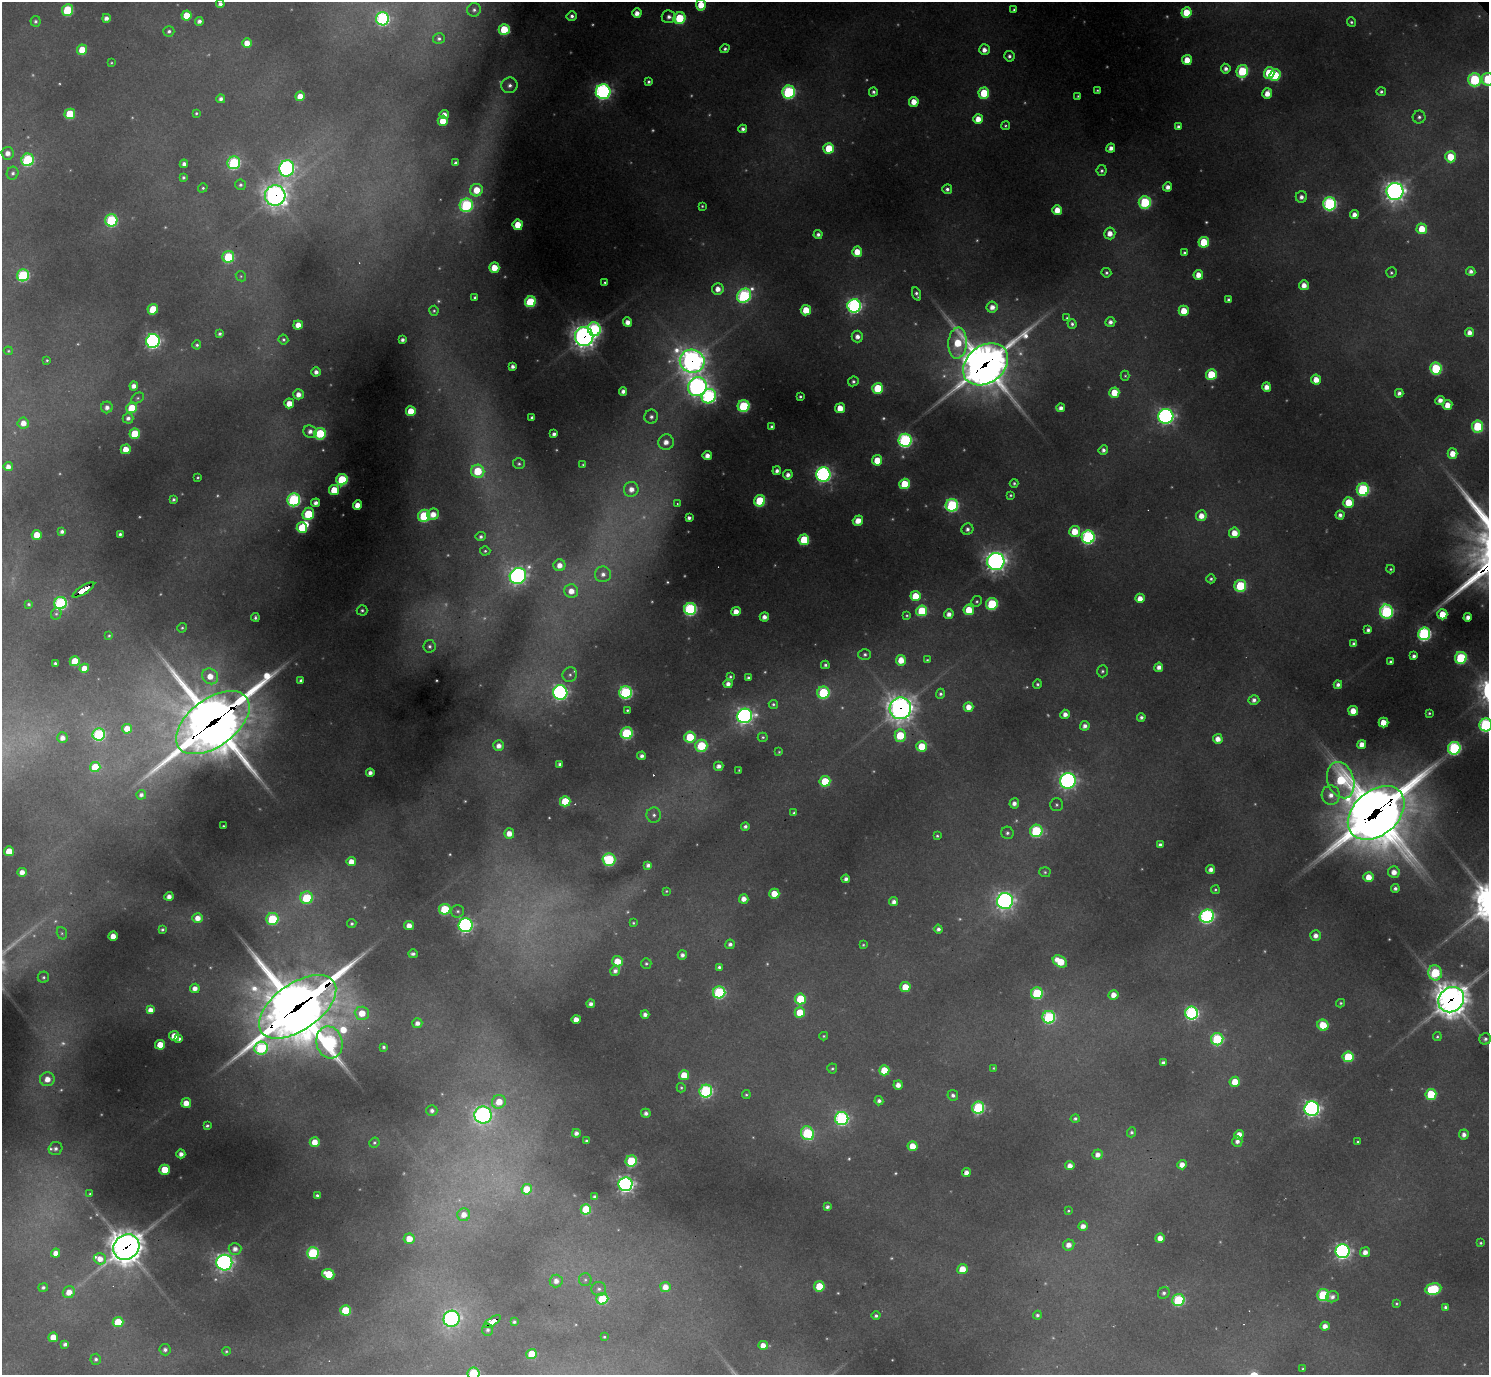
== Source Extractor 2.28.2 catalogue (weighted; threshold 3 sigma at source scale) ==
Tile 7 of 4 x 4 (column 3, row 2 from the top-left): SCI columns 2976-4462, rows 3044-4416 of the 5951 x 5947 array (HDU 1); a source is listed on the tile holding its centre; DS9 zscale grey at full resolution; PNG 1491 x 1377 px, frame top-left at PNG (2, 2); each listed source drawn as its Kron ellipse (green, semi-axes under 4 px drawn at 4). Shown black and unused: <1% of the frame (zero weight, under 2 of 3 exposures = <1% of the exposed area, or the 3 px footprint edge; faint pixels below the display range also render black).
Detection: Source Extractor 2.28.2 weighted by HDU 2 'WHT'; one run over the whole footprint, this tile lists its part. Background 0.385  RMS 0.013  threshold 0.0569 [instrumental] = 3 sigma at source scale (4.5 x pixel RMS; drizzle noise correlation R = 1.50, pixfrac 1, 0.05/0.05 arcsec/px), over >= 5 px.
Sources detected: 588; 69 too faint to see at this stretch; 1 inside a brighter object's white glare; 4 cosmic-ray / hot-pixel residue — neither listed nor drawn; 5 inside a brighter listed object's ellipse — not listed separately; of the other 509, all 500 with FLUX_AUTO >= 1.51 (the completeness limit of this list) listed and drawn (9 fainter detections not listed), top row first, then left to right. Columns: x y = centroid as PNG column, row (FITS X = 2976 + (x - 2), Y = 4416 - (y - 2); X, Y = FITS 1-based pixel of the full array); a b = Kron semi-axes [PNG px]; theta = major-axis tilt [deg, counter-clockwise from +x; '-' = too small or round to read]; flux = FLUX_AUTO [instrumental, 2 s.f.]
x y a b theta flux
220 4 4 4 - 6.4
701 5 5 5 - 38
68 10 6 5 - 110
474 10 7 6 - 4.7
1014 10 3 3 - 2.5
637 13 4 4 - 14
1186 13 5 5 - 51
186 15 5 5 - 35
572 16 5 5 - 5.2
669 17 7 6 - 8.1
106 18 4 4 - 7.9
679 18 6 6 - 94
383 19 6 6 - 310
35 21 5 5 - 3.8
199 21 4 4 - 7
1351 22 5 4 - 2.9
504 29 5 5 - 66
169 31 5 5 - 4.1
439 39 6 5 - 3.6
247 43 5 5 - 22
725 49 5 4 - 3.6
82 50 5 5 - 37
984 50 5 5 - 11
1009 56 5 5 - 4.8
1187 60 5 5 - 24
111 63 3 3 - 1.5
1226 69 5 5 - 7.1
1242 71 6 5 - 110
1269 73 6 5 - 70
1275 75 6 5 - 75
1488 79 6 6 - 100
1475 80 6 6 - 170
649 82 4 3 - 3.6
510 85 8 8 - 8.4
1097 90 3 3 - 1.9
603 92 7 7 - 430
789 92 6 6 - 240
873 92 4 4 - 4
1381 92 5 4 - 3.5
984 93 5 5 - 67
1267 94 5 5 - 18
300 96 5 4 - 23
1078 96 3 3 - 2.2
221 99 4 4 - 6.4
914 102 5 5 - 22
196 113 3 3 - 1.9
70 114 5 5 - 75
444 115 5 4 - 11
1419 117 6 6 - 4.6
978 119 5 5 - 20
443 121 5 5 - 30
1005 126 4 4 - 2.3
1178 127 4 3 - 4.3
743 129 4 4 - 6.1
829 148 5 5 - 48
1111 148 4 4 - 9.7
8 153 6 6 - 12
1451 157 5 5 - 46
28 160 6 6 - 190
234 163 6 6 - 180
456 163 4 3 - 4.2
184 164 4 4 - 6.3
287 168 8 7 - 470
1102 171 5 5 - 4
13 173 6 6 - 4.3
183 177 4 4 - 3
240 185 5 5 - 3.6
1168 187 4 4 - 9.5
203 188 5 4 - 2.3
947 189 5 5 - 5.2
477 190 6 6 - 38
1395 191 8 8 - 1000
275 195 10 10 - 1200
1301 197 5 5 - 7.4
1145 202 6 6 - 160
1330 204 6 6 - 300
466 205 7 6 - 210
702 206 4 3 - 2
1057 210 5 5 - 24
1354 215 4 4 - 12
111 220 6 6 - 180
518 225 5 5 - 36
1422 229 5 5 - 35
1110 233 6 5 - 16
818 234 4 4 - 5.9
1204 242 5 5 - 66
857 252 5 5 - 27
1184 253 3 3 - 2.6
228 257 6 6 - 100
494 268 5 5 - 32
1471 271 4 4 - 6.6
1106 273 5 4 - 3.3
1391 273 5 5 - 2.6
23 275 6 6 - 180
1198 275 5 5 - 18
241 276 5 5 - 2
605 283 3 3 - 2.4
1304 285 5 5 - 15
718 289 6 6 - 15
917 294 7 4 -70 4.8
744 296 8 6 45 270
475 297 4 3 - 3.1
1229 300 4 4 - 5.1
530 302 5 5 - 110
854 306 7 6 - 460
992 307 5 5 - 12
153 309 5 5 - 47
806 310 5 5 - 41
434 311 5 4 - 2.4
1184 311 5 5 - 32
1067 318 4 4 - 2
627 322 5 4 - 12
1110 322 5 4 - 7.4
1072 324 5 4 - 3.4
298 325 5 4 - 17
594 329 7 6 - 210
1470 332 4 4 - 12
220 334 3 3 - 3.5
584 337 9 9 - 1200
857 337 6 6 - 10
283 340 5 5 - 3
402 340 4 4 - 5.1
153 341 7 7 - 430
958 343 15 9 87 62
197 345 4 4 - 3.2
8 351 5 4 - 1.6
47 360 3 3 - 2
692 361 12 11 - 1300
986 364 24 18 37 5400
512 366 4 4 - 6.3
1436 369 6 6 - 130
316 372 4 4 - 7.4
1211 374 5 5 - 71
1125 376 5 4 - 2.1
1316 379 5 5 - 20
853 381 5 5 - 3.8
134 386 4 4 - 10
697 387 10 9 - 740
1267 387 5 4 - 14
878 388 5 5 - 71
623 391 4 4 - 7.3
1114 393 5 5 - 39
1399 393 4 4 - 6.4
298 394 5 5 - 13
709 396 7 6 - 310
800 396 3 3 - 2.6
138 398 7 5 27 2.7
1440 400 4 4 - 9.1
289 403 5 4 - 21
1448 405 5 4 - 21
744 406 6 6 - 160
107 407 6 5 - 8.2
132 408 5 5 - 57
840 408 5 5 - 26
1061 408 4 4 - 8.4
411 411 5 5 - 40
1166 416 7 7 - 530
532 417 4 3 - 4.1
651 417 7 6 - 6.5
128 418 5 5 - 6.1
23 423 5 5 - 16
1478 426 6 5 - 110
772 427 4 4 - 4.3
310 431 7 6 - 9.3
135 434 5 5 - 67
320 434 6 5 - 110
554 434 4 4 - 5.9
905 440 6 6 - 340
666 442 8 7 - 16
126 449 5 5 - 27
1103 450 5 4 - 6
1453 454 5 5 - 23
707 455 4 4 - 12
877 460 5 5 - 38
519 464 6 5 - 3.3
583 465 3 3 - 1.6
8 467 4 4 - 9.9
478 471 6 6 - 75
777 471 4 4 - 5.8
823 474 7 7 - 480
788 475 5 4 - 8.9
198 477 3 3 - 1.8
342 480 5 5 - 120
1014 483 4 4 - 2.7
905 484 5 5 - 64
631 489 7 7 - 14
334 490 5 5 - 47
1363 490 6 6 - 200
1010 495 4 4 - 2.2
173 499 4 3 - 3.1
294 500 6 6 - 270
760 501 6 5 - 100
1348 502 5 5 - 42
316 503 4 4 - 7.7
677 503 4 3 - 2.7
357 505 5 4 - 19
952 505 6 6 - 220
308 514 6 5 - 94
433 514 6 5 - 18
1340 515 4 4 - 7.1
424 516 6 6 - 130
1201 516 5 5 - 18
689 518 4 4 - 5.5
858 521 5 4 - 22
302 528 5 5 - 77
967 529 6 5 - 5.7
1075 531 5 5 - 35
62 532 4 4 - 5.3
1234 533 5 5 - 24
120 534 4 3 - 3.6
37 535 5 5 - 29
481 537 5 4 - 4.4
1088 537 6 6 - 320
804 540 5 5 - 80
485 551 5 4 - 2.3
996 561 9 8 - 910
559 565 6 6 - 15
1391 569 4 3 - 1.9
603 574 8 8 - 9.1
518 576 8 8 - 560
1211 579 4 4 - 3.1
1240 586 6 6 - 120
83 590 12 4 33 100
571 591 7 6 - 18
915 596 5 5 - 42
1140 598 4 4 - 16
977 601 5 5 - 2.7
60 603 6 6 - 260
29 604 3 3 - 2.3
992 604 6 5 - 140
690 609 6 6 - 260
362 610 5 5 - 3.3
969 610 5 5 - 41
736 611 4 4 - 17
922 611 5 5 - 86
1387 612 7 6 - 290
56 614 6 5 - 2.5
949 614 5 4 - 11
1442 614 5 5 - 39
907 615 4 4 - 2.1
255 617 4 3 - 3.1
764 617 4 4 - 10
1468 617 4 4 - 9.9
182 628 5 4 - 2.4
1368 630 4 4 - 4.9
1424 634 6 6 - 330
109 636 3 3 - 1.8
1354 644 4 4 - 6.6
430 646 6 6 - 4.4
865 654 6 5 - 4.1
1414 656 4 4 - 5.5
1461 658 6 6 - 130
901 660 5 5 - 24
927 660 4 4 - 2.1
75 661 5 5 - 52
1391 662 3 3 - 3.3
55 663 3 3 - 3
825 665 4 4 - 3.6
1159 667 4 4 - 9.9
84 668 5 4 - 20
1102 671 6 5 - 3.2
570 675 7 7 - 4.8
210 676 8 7 - 24
730 677 3 3 - 2.6
748 678 4 3 - 3.9
301 680 4 3 - 4
728 684 4 4 - 8.9
1037 684 4 4 - 3.2
1338 685 4 4 - 6.9
626 692 6 6 - 260
560 693 7 7 - 460
823 693 6 6 - 150
940 694 5 4 - 3.7
1254 700 5 5 - 7.2
773 704 4 4 - 2.7
969 707 5 4 - 18
900 708 11 10 - 1600
627 710 3 3 - 2
1353 711 5 5 - 25
1429 713 3 3 - 2.1
1065 714 5 4 - 10
745 716 7 7 - 620
1141 717 4 4 - 5.3
213 723 42 23 36 12000
1383 723 5 5 - 28
1486 725 6 6 - 280
1085 726 5 4 - 7.9
127 729 5 5 - 23
627 733 6 6 - 170
99 734 6 6 - 200
900 735 6 5 - 80
690 737 5 5 - 74
763 737 5 4 - 2.4
62 738 5 5 - 10
1218 739 5 5 - 15
1362 744 4 4 - 15
499 746 5 5 - 11
701 746 6 6 - 100
921 746 5 5 - 54
1454 748 6 6 - 260
779 752 4 4 - 1.7
642 756 4 4 - 6.5
560 764 4 3 - 4.2
719 766 5 4 - 8.4
95 767 5 5 - 52
739 770 3 3 - 1.5
370 773 4 4 - 7.6
1341 780 18 13 -71 140
825 781 5 5 - 78
1068 781 8 7 - 520
141 795 5 4 - 5.6
1331 795 9 9 - 15
565 801 5 5 - 58
1014 803 5 4 - 8.1
1057 805 6 6 - 3.6
794 813 4 3 - 2.9
1376 813 32 22 41 13000
654 815 7 7 - 5.7
223 826 3 2 - 1.6
745 826 4 4 - 4.7
1036 831 6 6 - 160
509 833 5 5 - 17
1007 833 6 6 - 4.1
937 836 4 3 - 2.4
1160 845 4 4 - 5.4
9 851 5 5 - 35
609 860 6 6 - 160
351 862 5 4 - 17
648 865 4 4 - 6.3
1211 869 4 4 - 9.3
22 872 4 4 - 13
1045 872 6 5 - 2.6
1394 872 6 6 - 15
1369 877 5 5 - 24
846 879 4 4 - 7
1395 889 4 4 - 5.4
1215 890 4 4 - 2.1
666 891 3 3 - 1.6
774 894 5 5 - 33
169 896 4 4 - 10
307 898 6 6 - 100
744 899 4 4 - 14
1005 901 8 8 - 640
894 902 4 4 - 8.6
445 909 5 5 - 110
458 911 6 6 - 3.5
1207 916 7 6 - 380
198 918 5 5 - 16
272 919 6 6 - 120
633 923 4 4 - 1.9
352 924 5 4 - 3.1
409 925 5 4 - 13
466 925 7 7 - 430
162 929 4 3 - 2.8
938 929 4 4 - 5.3
62 933 6 5 - 2.7
1316 935 5 5 - 11
113 936 4 4 - 18
730 944 4 4 - 5.3
863 945 3 3 - 1.9
413 954 4 4 - 4.6
682 955 5 4 - 6.4
617 961 5 5 - 30
1060 961 8 5 -32 54
646 963 5 5 - 2.9
719 967 4 4 - 3.4
615 971 5 4 - 6.9
1435 973 7 6 - 110
43 977 6 5 - 3.5
905 987 5 5 - 32
195 988 5 4 - 12
719 992 6 6 - 200
1037 993 6 6 - 150
1113 995 5 5 - 16
800 999 5 5 - 71
1451 1000 14 11 42 2800
1341 1003 4 4 - 2.3
591 1004 4 4 - 7.1
298 1007 44 23 35 13000
151 1010 4 4 - 17
800 1012 5 5 - 40
362 1013 7 6 - 32
1192 1013 6 6 - 340
645 1015 4 4 - 7.8
1049 1017 6 6 - 200
576 1019 5 4 - 14
417 1023 5 5 - 8.5
1323 1025 6 5 - 51
174 1036 5 5 - 25
824 1036 4 3 - 1.8
1437 1036 4 4 - 2.3
179 1039 4 3 - 4.9
1217 1039 6 6 - 170
1485 1039 6 5 - 4.8
329 1042 16 13 -75 330
160 1045 5 5 - 35
384 1047 4 3 - 2.9
261 1048 7 6 - 160
1348 1057 5 5 - 82
1163 1063 4 4 - 4.9
832 1068 5 5 - 2.5
993 1068 3 3 - 1.6
884 1070 5 5 - 40
684 1075 5 5 - 37
47 1079 7 7 - 18
1235 1082 5 5 - 29
898 1085 4 4 - 11
681 1088 4 4 - 2.2
706 1091 6 6 - 260
1431 1094 5 5 - 82
746 1095 4 4 - 2.2
953 1095 5 5 - 5.4
879 1101 4 4 - 5.6
499 1102 7 6 - 30
186 1103 5 5 - 21
978 1108 6 6 - 190
1312 1109 7 7 - 550
432 1111 5 5 - 5.7
646 1113 5 4 - 6.4
483 1115 9 8 - 490
842 1119 6 6 - 330
1075 1119 5 4 - 3.5
207 1126 4 3 - 2.9
1131 1132 5 4 - 3.1
576 1133 4 4 - 7.6
808 1133 7 6 - 170
1239 1135 5 4 - 18
1464 1135 5 5 - 8.7
586 1141 3 3 - 2.5
1237 1141 5 5 - 7.4
315 1142 5 5 - 23
1358 1142 3 3 - 2.1
374 1143 5 5 - 2.7
912 1146 5 5 - 28
56 1149 7 6 - 6.2
181 1154 4 4 - 9.2
1098 1155 5 5 - 11
631 1161 6 5 - 120
1182 1165 5 4 - 15
1070 1166 4 4 - 14
165 1170 5 5 - 48
966 1172 4 4 - 10
625 1184 7 7 - 620
527 1189 5 5 - 42
90 1194 3 3 - 2.2
317 1196 4 3 - 3.9
595 1197 4 4 - 5.2
827 1207 4 3 - 4.7
586 1209 5 5 - 69
1068 1211 4 4 - 1.7
464 1215 6 6 - 14
1083 1226 5 4 - 11
1160 1238 5 4 - 15
409 1239 5 5 - 24
1480 1243 3 3 - 2.1
1069 1245 6 5 - 12
126 1247 14 12 35 2800
235 1249 6 6 - 9.5
1343 1251 7 7 - 560
1365 1252 5 5 - 12
56 1253 4 4 - 13
313 1253 6 6 - 150
100 1259 6 5 - 15
224 1263 8 8 - 580
962 1269 5 5 - 26
328 1274 6 5 - 65
585 1280 6 6 - 3.6
556 1281 6 6 - 10
819 1286 5 5 - 53
43 1287 5 4 - 3.9
665 1287 5 5 - 17
599 1289 7 7 - 5.3
1433 1289 8 5 12 130
69 1292 6 5 - 21
1164 1293 6 5 - 4.7
1323 1295 6 6 - 140
1332 1297 6 5 - 6.3
602 1299 6 5 - 81
1178 1300 6 6 - 170
1396 1304 4 4 - 2.2
1445 1307 4 4 - 3.8
345 1310 5 5 - 69
1037 1315 4 4 - 3.6
876 1316 4 4 - 3.5
452 1319 8 8 - 480
118 1322 5 5 - 60
492 1322 9 4 34 100
514 1322 4 3 - 3
1325 1326 4 4 - 11
488 1330 6 5 - 4.5
53 1337 5 5 - 28
604 1337 3 3 - 1.8
65 1344 4 4 - 5.5
763 1345 5 4 - 14
165 1350 6 5 - 5.1
226 1351 4 4 - 1.9
532 1354 5 5 - 54
96 1359 5 5 - 4.1
1303 1369 3 3 - 1.7
474 1373 6 6 - 150
Overlapping masked pixels (flux is a lower limit): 12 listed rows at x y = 275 195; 584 337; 692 361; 986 364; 83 590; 900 708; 213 723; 1376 813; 1451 1000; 298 1007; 126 1247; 492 1322
Isophote crosses this tile's border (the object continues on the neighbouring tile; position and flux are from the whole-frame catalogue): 5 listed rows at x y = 220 4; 701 5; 1488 79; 1486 725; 474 1373